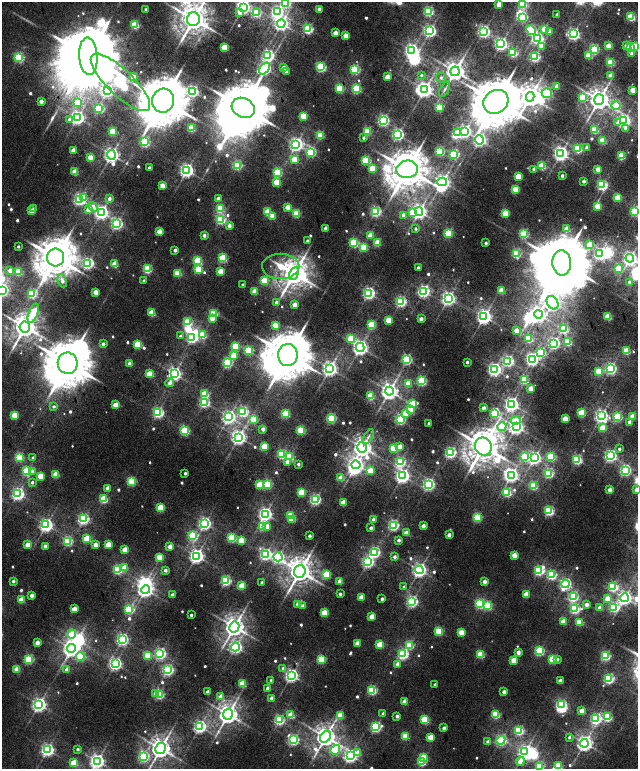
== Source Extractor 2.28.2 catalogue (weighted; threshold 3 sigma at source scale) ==
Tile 10 of 4 x 4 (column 2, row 3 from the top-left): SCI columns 1477-2747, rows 1753-3285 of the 5576 x 6577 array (HDU 1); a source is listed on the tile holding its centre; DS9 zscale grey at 2 x 2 block average (1 PNG px = mean of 2 x 2 image px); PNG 640 x 771 px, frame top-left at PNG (2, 2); each listed source drawn as its Kron ellipse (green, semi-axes under 4 px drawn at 4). Nothing masked; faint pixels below the display range render black.
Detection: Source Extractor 2.28.2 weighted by HDU 2 'WHT'; one run over the whole footprint, this tile lists its part. Background 0.0102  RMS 0.0057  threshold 0.0258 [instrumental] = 3 sigma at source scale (4.5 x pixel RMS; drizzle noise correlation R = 1.50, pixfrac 1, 0.0396/0.0396 arcsec/px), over >= 5 px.
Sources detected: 691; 12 too faint to see at this stretch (2 x 2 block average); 34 inside a brighter object's white glare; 1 long thin detection or spike segment (spike, bleed or trail) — neither listed nor drawn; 1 inside a brighter listed object's ellipse — not listed separately; of the other 643, all 500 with FLUX_AUTO >= 3.23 (the completeness limit of this list) listed and drawn (143 fainter detections not listed), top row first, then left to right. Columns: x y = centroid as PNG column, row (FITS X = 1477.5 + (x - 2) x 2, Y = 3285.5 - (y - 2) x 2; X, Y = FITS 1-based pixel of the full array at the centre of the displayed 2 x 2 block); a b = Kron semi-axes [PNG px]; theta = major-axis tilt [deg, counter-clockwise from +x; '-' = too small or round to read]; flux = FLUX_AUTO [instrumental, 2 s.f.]
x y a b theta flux
285 3 4 3 - 160
523 4 3 3 - 100
499 5 3 2 - 27
243 7 4 4 - 450
146 9 2 2 - 4.9
319 9 2 2 - 8.7
428 11 3 3 - 140
277 12 4 4 - 300
239 13 4 3 - 8.9
256 13 4 3 - 120
557 15 2 2 - 11
522 17 3 3 - 100
631 17 3 3 - 88
193 19 7 6 - 2200
281 23 4 4 - 450
135 25 3 3 - 96
308 29 3 3 - 170
544 29 3 3 - 42
531 30 5 3 - 130
430 31 4 3 - 310
484 31 3 3 - 320
550 31 3 3 - 16
335 33 3 2 - 20
573 34 4 3 - 290
346 36 3 3 - 24
538 39 4 3 - 210
501 44 4 4 - 320
541 46 3 3 - 26
608 46 3 3 - 28
627 46 3 3 - 21
634 46 3 3 - 44
224 47 3 3 - 48
631 48 3 3 - 93
594 49 3 3 - 140
411 50 4 4 - 360
513 53 3 3 - 110
632 53 3 2 - 7.4
589 55 3 3 - 49
88 56 18 9 -86 22000
268 56 4 4 - 240
19 57 3 3 - 150
535 57 3 3 - 180
610 63 3 3 - 72
321 67 3 3 - 170
264 68 7 4 49 290
283 68 3 2 - 13
355 69 3 3 - 140
455 71 4 4 - 1100
286 72 2 2 - 6.6
421 75 3 3 - 3.4
610 75 2 2 - 12
133 77 3 3 - 27
387 77 3 3 - 29
441 78 5 4 - 3.5
120 82 39 13 -44 520
557 86 3 2 - 23
340 88 3 3 - 90
356 89 3 3 - 120
445 89 8 4 62 3.7
425 90 4 4 - 570
633 90 3 2 - 28
107 91 4 3 - 270
192 91 4 4 - 240
547 93 5 4 - 140
530 97 4 4 - 1200
582 97 3 3 - 61
599 100 5 5 - 1300
41 101 2 2 - 12
163 101 12 11 - 8400
78 102 3 3 - 39
496 102 13 11 35 7300
616 106 4 4 - 72
439 107 3 3 - 71
99 108 3 3 - 140
243 108 12 9 -28 9200
303 116 3 3 - 59
77 118 4 4 - 380
69 120 4 3 - 6.4
383 120 3 3 - 230
624 121 4 3 - 320
618 123 3 3 - 13
191 128 3 3 - 73
626 128 4 3 - 7.6
594 129 3 3 - 75
113 131 3 3 - 71
367 131 3 3 - 73
458 132 3 3 - 19
465 132 4 4 - 290
398 134 4 4 - 250
320 135 3 3 - 70
363 138 3 2 - 3.7
479 140 4 4 - 290
602 141 3 3 - 59
145 142 3 3 - 130
296 144 4 4 - 400
587 147 2 2 - 11
578 149 3 3 - 98
74 150 3 3 - 23
439 151 3 3 - 110
311 152 4 3 - 120
561 153 4 4 - 490
454 154 3 3 - 130
111 155 5 4 - 560
621 156 3 3 - 70
90 157 3 3 - 22
294 159 3 3 - 48
366 160 3 3 - 100
237 165 3 3 - 130
542 166 3 3 - 59
149 168 2 2 - 4.3
372 169 3 3 - 47
407 169 11 8 6 3900
534 169 2 2 - 11
598 169 3 2 - 22
187 170 4 4 - 430
75 172 3 3 - 41
277 173 3 3 - 110
562 176 2 2 - 4.9
518 177 3 3 - 46
584 181 2 2 - 8.3
277 182 3 3 - 46
442 182 5 4 - 550
602 185 3 3 - 200
162 186 3 3 - 25
515 189 3 3 - 37
84 197 4 3 - 16
618 198 3 3 - 52
80 199 4 3 - 280
109 199 3 3 - 5.8
218 199 3 2 - 15
598 206 3 3 - 35
93 207 6 4 -35 9.5
287 207 3 3 - 24
220 208 3 3 - 81
34 209 3 2 - 4.1
89 210 3 3 - 32
31 211 3 3 - 25
375 211 3 3 - 200
419 211 4 4 - 520
635 211 3 3 - 140
101 212 4 4 - 440
268 212 3 3 - 66
296 213 3 3 - 77
412 213 4 3 - 45
505 213 3 3 - 48
403 215 3 2 - 11
273 216 3 3 - 25
221 219 3 3 - 170
117 224 4 3 - 260
229 226 3 2 - 11
326 228 2 2 - 11
416 229 3 2 - 3.3
567 229 3 3 - 34
160 232 3 3 - 34
448 233 3 3 - 98
524 234 3 3 - 110
204 235 2 2 - 9.2
370 236 3 3 - 21
307 241 2 2 - 6.1
354 242 3 3 - 110
377 243 3 3 - 54
486 243 2 2 - 4.5
589 245 3 3 - 33
18 247 2 2 - 3.4
364 247 3 3 - 63
175 250 2 2 - 8.1
516 253 3 3 - 100
600 254 4 4 - 270
55 258 9 8 - 4100
223 258 3 3 - 100
630 258 4 4 - 450
197 261 3 3 - 85
88 263 4 3 - 230
562 263 12 9 -85 11000
115 264 3 3 - 45
281 266 19 12 1 56
418 268 2 2 - 4.8
618 268 3 3 - 42
147 269 3 3 - 110
198 269 3 3 - 73
10 270 3 3 - 11
220 271 3 3 - 35
18 272 3 3 - 79
178 273 3 3 - 62
294 274 7 4 64 1900
62 281 7 4 -70 7.7
144 281 2 2 - 5.3
264 281 3 3 - 66
629 282 3 3 - 4
243 285 2 2 - 6.3
2 290 4 4 - 320
255 291 3 3 - 35
424 291 4 3 - 300
502 291 3 3 - 45
96 292 3 3 - 23
369 293 4 3 - 300
32 294 3 3 - 130
448 298 4 4 - 430
276 302 3 3 - 6.7
401 302 3 3 - 200
553 303 7 5 -55 470
294 305 3 2 - 14
33 313 10 4 69 41
152 313 3 3 - 49
214 313 3 3 - 82
538 314 4 4 - 450
484 317 4 4 - 540
608 317 3 3 - 55
212 319 3 3 - 18
421 319 2 2 - 13
389 320 3 3 - 45
187 322 3 3 - 86
275 325 3 3 - 33
371 325 3 3 - 69
25 327 5 5 - 1600
564 329 3 3 - 110
516 331 3 2 - 18
203 335 4 3 - 69
180 336 3 3 - 3.5
192 337 3 3 - 260
351 338 3 3 - 41
529 339 3 3 - 87
568 342 3 3 - 76
554 343 4 4 - 240
103 344 2 2 - 8.2
138 344 3 3 - 79
235 346 3 3 - 74
360 347 5 4 - 560
248 350 3 3 - 95
627 350 3 3 - 63
540 353 3 3 - 140
234 355 3 3 - 48
288 355 11 10 - 7200
406 359 3 3 - 180
532 359 4 4 - 350
508 361 4 3 - 240
467 362 2 2 - 5
68 363 10 10 - 7100
227 363 3 3 - 160
130 364 3 2 - 21
610 368 4 3 - 240
330 369 4 4 - 530
494 369 4 4 - 330
599 371 3 3 - 53
149 374 3 3 - 49
174 374 4 4 - 450
524 380 3 3 - 86
421 381 3 3 - 140
170 383 4 3 - 8.4
408 383 3 3 - 36
531 389 3 2 - 25
389 391 4 4 - 770
205 394 3 3 - 66
370 396 3 3 - 54
204 402 3 3 - 190
413 403 3 3 - 27
511 404 4 4 - 440
115 405 3 3 - 28
54 406 3 3 - 4.1
483 408 2 2 - 11
410 410 3 3 - 62
158 412 3 3 - 220
243 412 3 3 - 180
405 413 3 3 - 25
494 413 4 4 - 120
581 413 3 3 - 67
285 414 3 3 - 86
14 415 3 3 - 45
601 416 4 4 - 390
229 417 4 4 - 390
617 417 3 3 - 120
633 417 3 3 - 28
331 418 3 3 - 150
253 419 3 3 - 74
565 419 3 3 - 34
400 420 3 3 - 110
516 420 4 3 - 31
629 422 2 2 - 9.3
429 423 2 2 - 8.4
502 427 4 4 - 93
516 427 4 4 - 500
603 428 3 3 - 42
263 429 2 2 - 11
301 430 3 3 - 95
184 431 3 3 - 130
238 437 4 4 - 480
368 437 8 3 57 3.5
264 446 3 3 - 46
362 447 5 5 - 880
400 447 3 3 - 23
483 447 9 8 - 2900
394 448 3 3 - 71
619 449 2 2 - 4.7
450 453 3 3 - 230
282 454 3 3 - 150
610 456 4 4 - 270
19 457 3 3 - 93
290 457 3 3 - 100
524 457 3 3 - 97
551 457 3 3 - 100
33 458 3 2 - 6
534 458 4 4 - 350
577 460 3 3 - 160
287 462 3 3 - 14
400 462 4 3 - 180
298 464 2 2 - 4.9
356 465 4 4 - 440
370 470 3 3 - 26
625 470 4 3 - 210
27 471 3 3 - 110
33 472 3 3 - 8
185 473 2 2 - 4.7
549 473 3 3 - 150
56 474 3 3 - 41
511 475 4 3 - 390
40 476 3 3 - 31
402 476 4 4 - 440
341 478 3 3 - 25
131 481 3 3 - 110
32 482 3 3 - 3.4
268 484 3 3 - 110
428 484 4 4 - 280
260 485 3 3 - 58
533 486 3 3 - 84
108 488 3 2 - 14
610 490 3 2 - 14
637 490 3 2 - 19
301 492 3 3 - 54
507 492 3 3 - 100
18 494 4 4 - 310
104 499 3 3 - 94
315 499 3 3 - 230
343 503 3 3 - 32
160 508 3 3 - 68
549 511 3 3 - 170
265 514 4 4 - 360
290 515 3 3 - 45
477 517 3 3 - 97
83 519 3 3 - 230
292 519 3 3 - 43
373 520 2 2 - 14
205 523 4 4 - 310
46 525 4 4 - 380
393 525 3 3 - 220
262 526 3 3 - 92
267 526 3 3 - 16
423 526 2 2 - 14
371 528 2 2 - 6.6
406 533 3 2 - 14
449 535 2 2 - 9.9
193 536 3 3 - 130
310 536 2 2 - 6.7
232 538 3 3 - 110
87 539 3 3 - 67
241 540 3 3 - 31
399 540 2 2 - 5.9
67 541 3 3 - 130
28 545 3 3 - 26
95 545 3 2 - 16
108 545 3 3 - 35
45 546 3 2 - 10
170 547 3 2 - 20
125 550 3 3 - 26
374 552 4 3 - 200
265 554 4 4 - 240
514 555 3 3 - 23
196 556 4 4 - 450
160 557 3 3 - 54
278 557 4 4 - 260
394 557 2 2 - 5.2
368 562 4 3 - 260
125 568 3 3 - 29
118 569 3 3 - 140
165 570 2 2 - 7.4
419 570 4 4 - 410
539 570 4 3 - 160
300 571 6 5 - 1700
326 575 3 3 - 85
551 575 3 3 - 130
13 581 2 2 - 6.4
226 581 3 3 - 180
340 581 3 3 - 24
484 581 2 2 - 14
262 582 2 2 - 3.2
565 584 4 4 - 250
242 586 3 3 - 48
404 587 3 3 - 3.2
613 587 3 3 - 130
146 590 4 4 - 470
340 594 2 2 - 4.4
526 594 3 3 - 29
32 595 3 2 - 11
172 595 2 2 - 8.9
361 597 3 2 - 26
573 597 3 3 - 160
624 598 4 4 - 470
382 599 2 2 - 5.1
608 599 3 3 - 25
21 600 3 3 - 38
412 601 4 3 - 260
298 604 3 3 - 15
480 604 3 3 - 140
586 605 2 2 - 11
303 606 3 3 - 8.7
487 606 3 3 - 110
614 607 4 4 - 140
600 608 3 2 - 18
74 609 3 3 - 25
129 609 3 3 - 120
575 609 4 3 - 160
324 613 3 3 - 47
191 615 2 2 - 4.2
372 617 3 3 - 32
563 622 3 3 - 30
579 622 3 3 - 51
234 627 5 5 - 1100
439 631 3 3 - 88
461 632 3 3 - 32
72 634 4 4 - 40
122 639 4 3 - 260
37 643 3 2 - 14
357 643 3 3 - 24
380 645 3 3 - 50
410 645 3 3 - 82
235 647 4 4 - 250
71 649 4 4 - 650
539 651 3 3 - 130
518 652 3 2 - 14
160 653 4 4 - 250
403 654 4 3 - 210
481 654 3 3 - 68
147 655 3 3 - 51
80 656 4 3 - 71
605 656 3 3 - 140
29 659 3 3 - 130
321 659 3 3 - 94
553 659 3 3 - 96
557 659 3 3 - 3.7
514 660 3 3 - 37
115 664 4 4 - 310
398 664 3 2 - 13
283 668 4 3 - 3.4
17 669 3 3 - 38
67 669 3 2 - 8.6
168 670 4 4 - 220
291 675 4 4 - 380
609 679 3 3 - 200
271 680 2 2 - 3.3
560 681 3 2 - 16
242 684 3 3 - 58
435 685 2 2 - 6.7
268 689 2 2 - 12
372 690 3 3 - 140
208 692 2 2 - 12
504 692 2 2 - 11
156 694 3 3 - 11
159 694 3 3 - 130
221 696 3 3 - 16
272 698 2 2 - 13
405 702 3 2 - 25
39 704 4 4 - 430
561 705 4 3 - 190
582 711 3 3 - 20
228 714 5 5 - 1100
383 714 2 2 - 7.4
496 714 3 3 - 94
291 715 3 3 - 47
340 715 3 3 - 46
397 716 2 2 - 6
607 717 3 3 - 120
596 719 4 3 - 220
279 720 3 3 - 170
425 720 3 3 - 97
200 727 4 4 - 300
376 727 4 3 - 190
444 728 2 2 - 7
519 730 3 3 - 140
405 736 3 3 - 61
325 737 6 5 - 1100
430 737 3 3 - 33
569 737 3 3 - 3.5
293 740 4 3 - 210
501 740 4 4 - 210
488 742 3 2 - 13
584 743 4 4 - 600
78 749 3 3 - 3.6
160 749 5 5 - 1100
47 750 4 4 - 340
335 750 5 4 - 120
525 752 4 4 - 380
358 753 3 3 - 28
350 755 4 4 - 360
143 756 4 4 - 150
424 757 3 3 - 53
97 761 4 4 - 450
520 761 5 3 - 24
421 762 3 3 - 80
74 763 3 3 - 49
539 766 3 3 - 91
558 766 3 3 - 87
Isophote crosses this tile's border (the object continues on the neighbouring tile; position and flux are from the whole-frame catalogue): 14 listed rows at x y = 285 3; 523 4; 499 5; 243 7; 193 19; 634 46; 635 211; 630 258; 2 290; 637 490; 160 749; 97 761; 539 766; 558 766